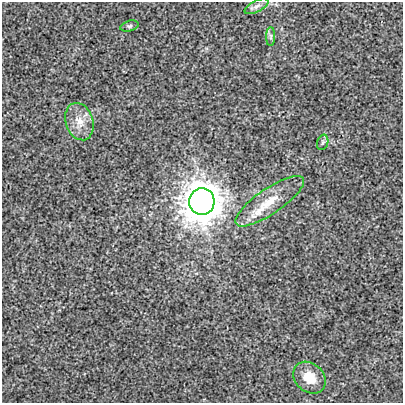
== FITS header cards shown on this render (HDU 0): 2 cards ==
NAXIS1  =                  401
NAXIS2  =                  401

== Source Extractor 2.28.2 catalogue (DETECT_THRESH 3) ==
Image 401 x 401 px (HDU 0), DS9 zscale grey, 1 PNG px = 1 image px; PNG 405 x 405 px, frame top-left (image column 1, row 401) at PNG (2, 2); each listed source drawn as its Kron ellipse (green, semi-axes under 4 px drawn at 4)
Background -4.98e-05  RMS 0.0026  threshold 0.00784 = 3 sigma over >= 5 px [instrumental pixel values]
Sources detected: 8; all 8 listed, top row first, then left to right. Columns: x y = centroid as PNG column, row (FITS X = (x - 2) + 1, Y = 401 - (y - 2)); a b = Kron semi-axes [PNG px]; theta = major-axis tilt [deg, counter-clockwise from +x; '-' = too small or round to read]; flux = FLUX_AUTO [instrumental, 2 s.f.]
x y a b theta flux
257 6 13 5 28 0.72
129 26 9 5 16 0.4
271 36 9 4 90 0.44
79 122 19 13 -72 2.8
323 142 8 5 73 0.39
270 201 40 12 34 4.8
202 202 13 12 - 380
309 378 18 14 -42 3.3